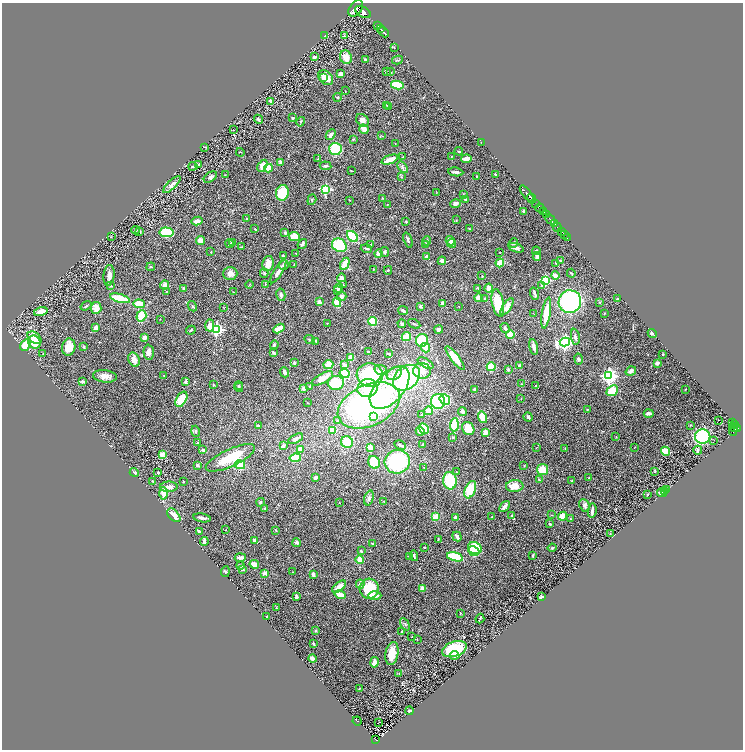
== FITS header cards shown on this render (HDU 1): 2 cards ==
NAXIS1  =                 1482
NAXIS2  =                 1495

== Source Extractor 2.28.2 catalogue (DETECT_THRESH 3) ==
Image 1482 x 1495 px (HDU 1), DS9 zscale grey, zoomed out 1/2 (1 PNG px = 2 x 2 image px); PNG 745 x 752 px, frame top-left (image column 2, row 1494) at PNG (2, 3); each listed source drawn as its Kron ellipse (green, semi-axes under 4 px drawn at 4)
Background 1.13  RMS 0.064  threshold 0.193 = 3 sigma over >= 5 px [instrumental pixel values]
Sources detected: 426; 22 cannot appear on this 1/2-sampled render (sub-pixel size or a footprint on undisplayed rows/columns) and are neither listed nor drawn; the other 404 listed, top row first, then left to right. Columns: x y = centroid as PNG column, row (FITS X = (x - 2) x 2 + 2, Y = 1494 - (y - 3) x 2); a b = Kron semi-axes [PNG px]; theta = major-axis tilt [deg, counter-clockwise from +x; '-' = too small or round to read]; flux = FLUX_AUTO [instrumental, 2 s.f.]
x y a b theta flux
356 8 9 6 54 10000
363 12 9 5 -29 7800
377 25 3 2 - 580
381 29 3 2 - 890
384 32 6 2 -46 1600
324 36 2 2 - 16
344 36 4 3 - 12
394 48 3 2 - 5.9
314 57 4 3 - 14
346 57 7 6 - 120
365 59 2 2 - 19
397 60 5 3 - 15
386 72 2 2 - 19
390 72 3 1 - 6.5
340 74 4 3 - 72
323 78 4 3 - 32
326 78 8 6 -44 120
397 85 6 4 -10 370
345 91 2 2 - 4.8
337 97 4 3 - 11
271 101 3 3 - 35
386 105 3 2 - 9.3
389 107 4 3 - 19
293 118 3 2 - 15
259 119 5 3 - 17
362 120 7 5 -41 56
301 122 5 3 - 10
364 129 5 3 - 130
233 130 2 1 - 3.1
331 134 6 3 45 37
382 136 3 2 - 7
353 139 3 3 - 11
481 142 2 1 - 3.3
395 144 2 2 - 4.7
205 147 3 2 - 8.1
335 149 6 6 - 500
459 151 4 3 - 11
240 152 4 1 - 6.9
403 157 3 2 - 7.4
451 157 3 2 - 7.8
318 159 3 3 - 16
466 159 5 3 - 84
390 160 8 3 21 160
280 162 3 3 - 29
199 165 3 3 - 32
193 166 4 3 - 12
262 166 6 4 59 94
325 166 6 3 -7 23
403 167 6 4 -57 28
268 168 4 3 - 180
351 171 3 2 - 7.2
456 172 7 3 -8 42
495 174 3 2 - 11
225 175 3 3 - 7.2
477 176 4 2 - 13
210 177 7 4 35 34
401 177 3 2 - 6.4
172 185 11 4 44 52
325 189 4 3 - 1200
282 193 8 6 74 410
437 193 2 2 - 4.2
527 193 10 2 -51 1700
463 194 3 3 - 7.7
382 198 3 2 - 6.3
531 198 5 2 - 2000
312 200 5 3 - 12
350 200 2 2 - 6.7
465 200 2 2 - 29
456 203 5 4 - 48
388 204 2 2 - 3.9
535 204 4 2 - 430
540 208 4 2 - 910
523 211 3 3 - 15
543 211 3 2 - 480
546 215 4 2 - 730
246 218 2 2 - 8.9
550 219 5 2 - 3300
456 220 3 2 - 5.2
197 221 5 3 - 81
406 221 3 2 - 11
555 224 2 2 - 650
557 227 5 2 - 1900
255 229 2 2 - 12
469 229 2 2 - 7.6
135 230 4 2 - 5.3
140 231 3 2 - 7.5
561 231 3 1 - 180
166 232 7 5 -6 520
285 233 4 3 - 22
564 234 2 1 - 340
352 236 6 4 -45 500
111 237 2 1 - 3.1
294 237 5 4 - 240
567 238 2 1 - 77
200 240 4 4 - 64
408 240 8 3 -70 26
427 241 4 4 - 23
450 241 5 4 - 67
232 242 4 3 - 13
451 243 4 4 - 64
514 243 4 4 - 19
229 244 4 3 - 17
302 244 5 3 - 26
339 245 7 6 - 550
371 245 3 2 - 4.4
426 245 3 3 - 37
242 247 4 2 - 9.7
516 248 8 4 -18 50
366 249 6 2 -15 21
536 251 4 3 - 19
211 252 2 2 - 9.1
385 252 5 3 - 29
499 252 2 2 - 3.8
296 253 2 2 - 5
379 254 4 3 - 59
283 256 3 3 - 16
537 256 4 3 - 40
426 257 3 3 - 49
442 261 4 4 - 51
561 261 4 2 - 18
500 263 4 3 - 230
556 263 4 2 - 9.5
268 264 8 5 77 130
345 264 6 3 63 170
284 265 5 4 - 32
294 265 4 2 - 7.4
151 267 4 3 - 12
373 269 2 2 - 6.1
388 270 4 3 - 11
278 271 14 3 59 67
230 273 7 6 - 68
264 273 4 3 - 17
571 273 4 2 - 11
109 275 10 5 84 56
482 276 3 2 - 7.5
555 276 4 3 - 110
341 278 4 4 - 40
545 280 3 3 - 950
265 284 4 2 - 9.1
343 284 3 2 - 5.5
165 285 4 4 - 58
249 285 4 2 - 7.2
542 285 4 3 - 15
111 286 3 3 - 13
184 288 4 3 - 18
339 288 5 4 - 39
478 288 3 2 - 8.2
489 288 4 3 - 83
338 291 4 3 - 19
166 292 3 2 - 4.8
233 292 2 2 - 5.3
535 294 6 3 -71 27
281 295 6 4 -77 29
341 297 5 4 - 40
120 298 10 3 -16 350
478 298 4 4 - 77
485 299 4 3 - 37
617 299 2 2 - 16
319 302 3 3 - 53
337 302 4 3 - 340
570 302 11 11 - 1700
599 302 3 3 - 8.8
498 303 14 6 -80 440
139 304 6 4 -5 190
443 304 3 3 - 93
86 306 6 2 36 12
192 306 5 3 - 15
420 306 2 2 - 56
223 307 3 2 - 4.3
459 307 3 2 - 7
507 307 10 4 56 93
96 308 6 5 - 110
403 310 5 3 - 38
41 312 7 4 18 93
533 313 2 2 - 3.4
546 313 15 4 80 230
604 313 3 2 - 5.7
141 316 6 5 - 290
160 319 2 1 - 4.5
372 321 4 4 - 300
327 323 2 2 - 4.9
402 324 4 3 - 25
414 324 6 2 -28 16
210 325 6 4 86 130
95 328 4 3 - 71
279 328 6 3 30 210
505 328 5 3 - 33
217 329 4 3 - 2400
191 330 5 3 - 15
439 330 4 3 - 40
652 333 5 3 - 22
510 334 4 3 - 240
406 337 5 4 - 200
575 337 8 3 -82 38
35 338 8 5 -36 180
144 338 4 3 - 45
309 340 5 3 - 15
422 340 6 6 - 360
316 341 3 2 - 32
34 342 7 6 - 190
565 342 5 4 - 3900
25 345 6 4 56 280
274 345 4 4 - 19
69 347 8 6 80 160
84 347 4 3 - 17
534 347 8 3 -78 54
426 348 5 3 - 240
149 352 7 5 -87 78
368 352 3 2 - 19
274 353 4 4 - 18
43 354 2 2 - 4.2
389 354 4 1 - 13
663 354 2 2 - 7.4
351 357 3 3 - 180
455 358 14 4 -53 200
578 359 5 4 - 24
134 360 7 5 -65 89
294 363 2 2 - 78
426 363 9 4 -30 80
657 363 3 2 - 45
328 365 5 4 - 170
345 365 4 3 - 50
520 366 3 3 - 26
491 367 4 4 - 270
381 370 6 5 - 49
508 370 3 3 - 14
422 371 9 7 0 140
631 371 5 3 - 53
285 372 5 3 - 36
345 373 5 4 - 310
394 373 8 6 34 60
370 375 13 12 - 830
105 376 12 6 -6 89
164 376 2 2 - 4.6
609 376 4 4 - 3600
322 378 12 4 29 220
407 378 15 11 39 1400
83 382 4 3 - 19
185 382 4 3 - 26
336 383 8 7 - 650
522 384 3 2 - 7.2
213 385 3 2 - 9
239 385 4 2 - 9.9
310 386 3 3 - 14
536 386 3 2 - 11
239 387 5 3 - 11
303 388 3 3 - 41
367 388 10 9 - 150
390 388 25 14 49 430
475 389 2 2 - 31
686 389 2 2 - 13
612 391 6 5 - 240
521 398 2 2 - 4.9
181 399 8 5 59 280
445 399 5 5 - 530
438 401 7 7 - 830
307 403 2 2 - 4.9
369 405 33 20 25 3300
587 410 3 2 - 7.2
428 411 4 3 - 160
462 411 4 3 - 33
649 413 5 3 - 48
422 414 3 3 - 13
373 417 2 2 - 97
483 417 6 4 -73 250
528 417 5 2 - 23
718 420 2 1 - 12
337 421 3 3 - 11
733 422 3 2 - 250
454 425 6 3 85 550
690 425 3 2 - 8.1
734 425 4 2 - 390
258 426 3 2 - 23
468 428 7 5 -57 220
737 428 3 2 - 660
424 429 5 4 - 440
735 429 3 1 - 260
333 430 4 4 - 150
733 430 6 3 -90 600
196 431 5 3 - 22
420 431 4 3 - 43
485 432 4 3 - 94
453 437 3 3 - 11
616 437 3 2 - 6.2
703 437 8 7 - 880
296 439 8 3 28 51
714 440 2 1 - 4.8
347 442 6 5 - 210
197 443 3 2 - 8.5
423 444 3 2 - 12
400 445 6 3 -28 27
283 446 4 3 - 25
370 447 2 2 - 240
635 447 2 2 - 4.3
536 448 2 1 - 3.2
565 448 3 2 - 4.9
300 449 4 3 - 85
203 450 3 3 - 25
698 450 4 3 - 15
666 451 5 3 - 200
162 454 3 3 - 87
230 458 27 8 25 430
295 458 6 4 7 300
374 462 6 5 - 300
397 462 13 11 18 980
197 465 4 3 - 27
240 465 5 4 - 390
524 466 2 2 - 5.8
424 468 3 2 - 6.4
542 470 5 5 - 210
655 471 3 2 - 11
134 472 5 3 - 27
456 472 3 2 - 7.9
158 473 3 3 - 15
315 478 2 2 - 62
589 478 3 2 - 5.5
539 480 4 3 - 10
152 481 3 2 - 9.1
183 481 2 2 - 8.9
450 481 9 6 -82 540
572 481 3 3 - 8
515 486 9 6 3 150
169 487 9 5 1 69
666 489 4 3 - 11
470 490 9 5 67 380
664 491 4 2 - 8.8
163 493 6 4 -88 140
662 493 5 4 - 18
648 494 4 2 - 5.6
369 498 7 4 73 40
384 501 2 2 - 4.7
260 502 4 3 - 15
339 502 3 2 - 3.5
585 505 6 5 - 36
504 506 6 3 48 56
265 508 3 3 - 13
592 511 7 2 84 44
174 515 8 5 -45 110
512 515 2 2 - 11
552 515 3 2 - 6.1
562 516 5 4 - 110
436 517 4 4 - 130
455 517 3 3 - 24
492 517 3 2 - 7.3
202 518 9 3 -9 37
570 518 3 3 - 7.8
550 524 3 2 - 13
226 530 2 1 - 3.4
276 530 3 3 - 9.2
199 532 3 2 - 33
610 534 2 2 - 11
457 537 5 2 - 51
255 540 3 3 - 41
438 540 4 2 - 10
204 541 4 2 - 45
297 543 4 4 - 28
373 544 3 3 - 22
424 547 2 2 - 6.8
475 548 7 6 - 430
552 548 4 4 - 13
361 551 3 3 - 16
474 551 6 4 -27 300
414 556 5 3 - 21
533 556 3 2 - 13
409 557 3 2 - 6.5
455 557 8 4 -16 550
240 558 5 3 - 35
359 560 4 3 - 130
254 564 5 3 - 150
240 566 4 2 - 20
242 569 3 3 - 23
225 572 5 3 - 13
292 572 2 2 - 4.2
264 573 2 2 - 150
313 574 4 2 - 45
360 584 4 4 - 29
339 587 8 4 38 130
422 588 3 3 - 72
369 589 10 9 - 450
340 595 5 3 - 150
375 596 7 3 -1 99
296 597 4 3 - 36
541 597 3 2 - 43
276 607 2 2 - 5.5
460 613 4 2 - 8.4
266 616 2 2 - 4.8
480 618 5 2 - 9
405 624 7 4 -59 20
316 631 3 3 - 12
401 632 3 2 - 9.7
412 637 2 2 - 5.2
417 639 2 2 - 3.7
313 643 3 2 - 15
454 649 13 7 19 660
392 653 12 6 79 190
455 655 4 4 - 57
312 658 4 3 - 74
374 662 5 3 - 75
399 674 3 3 - 7.5
359 688 3 2 - 5.5
409 711 4 2 - 20
357 721 5 1 - 130
378 723 2 1 - 87
376 740 4 2 - 150
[22 sub-pixel or undisplayed-footprint detections neither listed nor drawn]